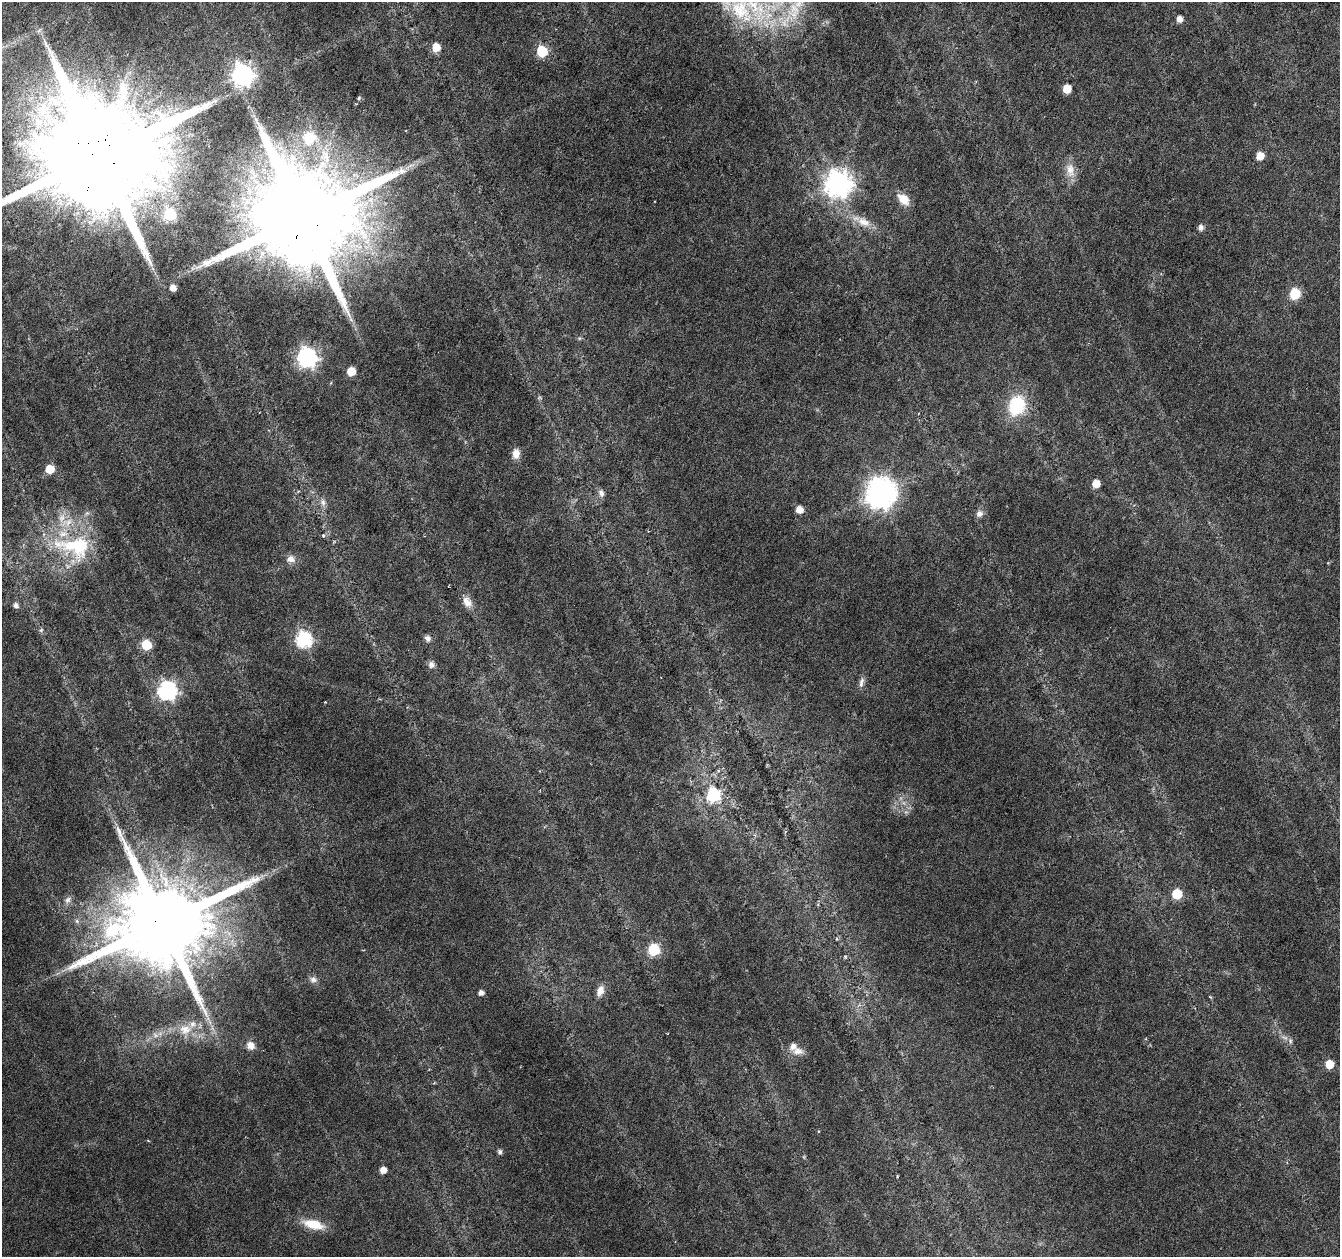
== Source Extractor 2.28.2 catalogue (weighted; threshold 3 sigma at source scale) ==
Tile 10 of 4 x 4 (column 2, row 3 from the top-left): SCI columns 1339-2676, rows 1474-2728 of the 5361 x 5519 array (HDU 1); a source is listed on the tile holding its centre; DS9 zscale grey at full resolution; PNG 1342 x 1259 px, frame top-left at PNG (2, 2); no overlay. Shown black and unused: <1% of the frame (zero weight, under 3 of 6 exposures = <1% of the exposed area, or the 3 px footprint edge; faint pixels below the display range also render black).
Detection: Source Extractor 2.28.2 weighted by HDU 2 'WHT'; one run over the whole footprint, this tile lists its part. Background 0.0165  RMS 0.0018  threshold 0.00718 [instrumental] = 3 sigma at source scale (4.09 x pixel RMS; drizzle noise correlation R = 1.36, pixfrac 0.8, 0.0396/0.0396 arcsec/px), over >= 5 px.
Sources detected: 70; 2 too faint to see at this stretch — not listed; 5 inside a brighter listed object's ellipse — not listed separately; the other 63 listed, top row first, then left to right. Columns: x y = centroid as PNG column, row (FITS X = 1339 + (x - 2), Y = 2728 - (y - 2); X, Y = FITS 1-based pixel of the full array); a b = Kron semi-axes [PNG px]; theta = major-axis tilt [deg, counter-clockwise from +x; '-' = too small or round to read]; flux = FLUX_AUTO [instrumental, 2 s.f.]
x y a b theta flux
740 10 35 29 -69 13
1179 19 5 5 - 1.3
46 44 11 5 -66 0.63
436 47 5 5 - 3.7
542 51 6 6 - 15
242 75 8 7 - 130
1067 89 5 5 - 4.3
359 98 5 4 - 0.26
309 138 17 16 - 4.9
1260 156 6 6 - 2.3
99 158 39 26 68 11000
1070 170 22 11 -83 2.1
838 184 9 9 - 200
903 199 15 10 -45 2.2
170 214 7 6 - 19
303 217 30 23 66 6800
864 222 20 11 -23 2.3
1201 227 6 5 - 0.83
173 288 5 5 - 1.4
1295 294 10 9 - 3.6
307 358 7 7 - 97
351 371 5 5 - 4.5
1017 405 16 13 66 11
516 453 11 8 86 1.5
50 469 5 5 - 4.2
1096 484 5 5 - 2.9
601 493 10 7 -70 0.7
880 493 11 9 72 340
323 502 11 7 -82 0.75
799 510 5 5 - 2.1
979 514 9 8 - 0.82
61 518 11 8 65 1.4
323 535 5 4 - 0.23
78 546 31 16 -3 16
291 559 10 8 3 1.1
467 602 16 10 -54 1.4
16 605 5 5 - 0.71
41 630 6 4 45 0.25
428 638 8 7 - 0.6
304 640 7 6 - 50
146 645 6 5 - 11
431 665 8 7 - 0.72
861 682 16 6 77 0.79
167 691 7 7 - 77
713 795 7 7 - 24
1177 894 6 6 - 9.8
68 900 10 7 51 0.7
77 921 6 5 - 0.34
163 923 27 22 39 4700
654 950 6 6 - 21
845 957 5 4 - 0.2
313 980 10 8 8 0.77
600 991 12 7 70 1.4
481 993 4 4 - 0.88
185 1029 19 15 8 3.3
1290 1041 8 5 -72 0.4
250 1045 10 9 - 1.4
798 1051 15 9 -3 1.4
1329 1064 5 5 - 4.4
148 1141 4 3 - 0.15
500 1152 5 4 - 0.5
383 1170 5 5 - 1.7
314 1224 21 9 -13 4.4
Overlapping masked pixels (flux is a lower limit): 3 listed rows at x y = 99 158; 303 217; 163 923
Isophote crosses this tile's border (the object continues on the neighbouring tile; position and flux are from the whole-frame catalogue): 2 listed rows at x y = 740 10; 99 158